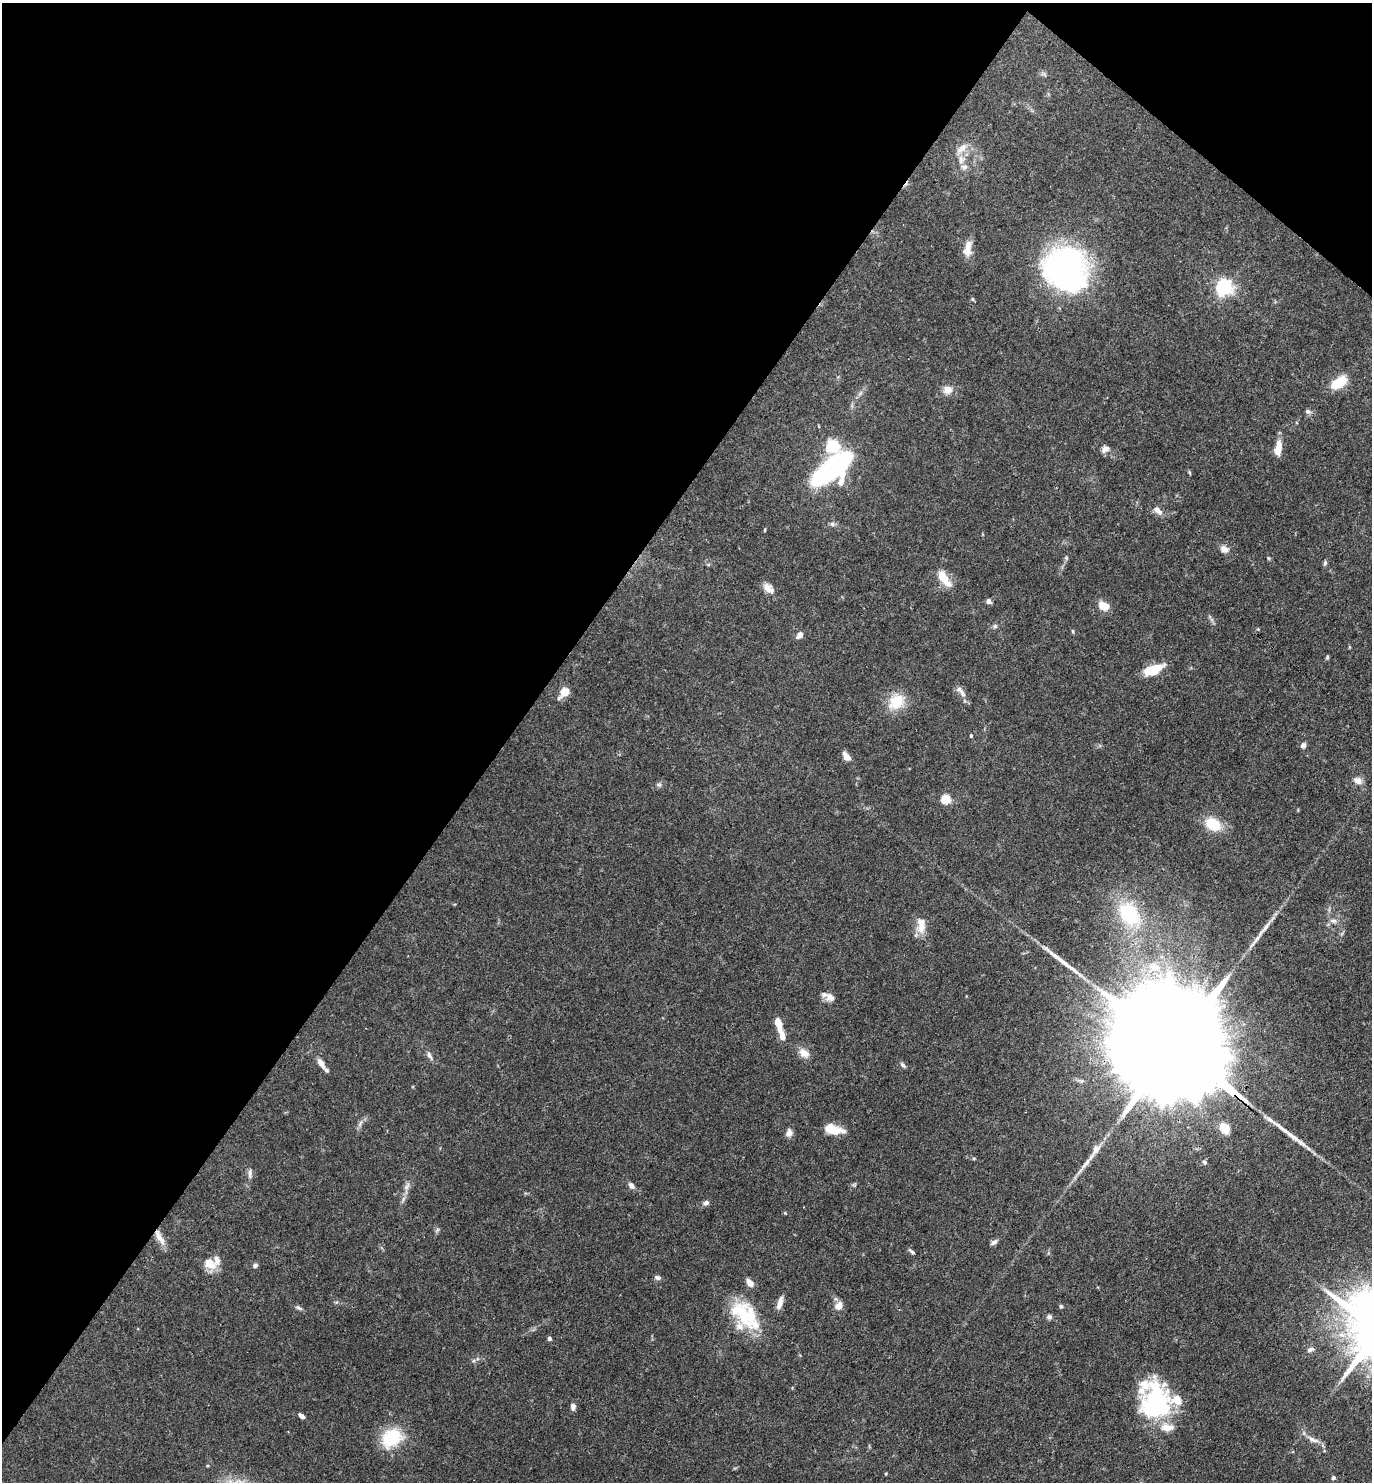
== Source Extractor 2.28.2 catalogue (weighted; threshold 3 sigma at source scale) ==
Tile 2 of 4 x 4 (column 2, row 1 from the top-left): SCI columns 1521-2890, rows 4440-5919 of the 5923 x 5919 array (HDU 1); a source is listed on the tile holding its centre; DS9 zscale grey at full resolution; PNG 1374 x 1484 px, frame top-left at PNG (2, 3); no overlay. Shown black and unused: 39% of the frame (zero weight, under 3 of 4 exposures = <1% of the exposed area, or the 3 px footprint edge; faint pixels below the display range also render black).
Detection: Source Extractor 2.28.2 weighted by HDU 2 'WHT'; one run over the whole footprint, this tile lists its part. Background 0.112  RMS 0.0043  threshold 0.0194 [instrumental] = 3 sigma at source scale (4.5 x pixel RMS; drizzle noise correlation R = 1.50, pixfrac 1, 0.05/0.05 arcsec/px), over >= 5 px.
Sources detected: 102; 2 inside a brighter object's white glare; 2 long thin detections or spike segments (spike, bleed or trail) — not listed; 17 inside a brighter listed object's ellipse — not listed separately; the other 81 listed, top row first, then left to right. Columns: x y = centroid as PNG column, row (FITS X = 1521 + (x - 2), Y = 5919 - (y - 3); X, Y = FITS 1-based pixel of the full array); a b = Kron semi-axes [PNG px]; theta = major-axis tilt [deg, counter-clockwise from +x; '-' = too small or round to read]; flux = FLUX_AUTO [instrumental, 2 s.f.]
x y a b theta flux
961 160 13 10 87 3.7
968 245 23 9 -87 4.2
1065 269 47 42 -48 110
1224 287 6 6 - 150
972 299 5 3 - 0.51
1339 382 19 10 35 10
948 390 13 11 20 3.5
1308 411 8 6 -30 1.2
833 446 10 9 - 25
1278 448 19 8 80 5.1
1105 449 11 7 23 2.1
832 469 29 13 39 120
1190 473 6 3 -70 0.48
1158 511 15 7 -40 2.6
832 524 7 6 - 1
1224 549 11 8 -21 2.5
1066 558 6 5 - 0.64
1268 558 6 4 -71 0.48
1325 563 8 4 76 0.76
944 578 19 8 -54 8.3
768 588 15 9 -39 3.5
989 601 6 5 - 1.6
1104 606 11 8 -17 6.4
995 626 6 5 - 0.82
1073 631 6 3 -87 0.46
800 635 7 5 48 2.5
1327 657 6 4 70 0.59
1153 670 18 8 21 13
565 692 9 8 - 5.5
963 694 14 7 -56 2.5
896 702 24 18 40 11
971 735 5 4 - 0.54
1303 745 6 6 - 1.6
846 756 13 7 -49 2.8
1358 780 12 8 -24 2.7
659 784 6 6 - 0.91
946 799 5 5 - 24
1213 824 15 11 -29 13
1129 914 34 24 -51 28
1334 921 9 6 -14 1.6
921 925 23 11 90 5.3
1154 967 19 16 5 11
830 997 12 10 -37 2.5
778 1023 17 6 -74 6.8
1176 1047 92 22 -40 31000
804 1053 14 10 -41 3.8
429 1055 11 6 -56 1.6
321 1063 12 6 -57 3.3
903 1065 8 5 -45 1.1
1224 1128 12 9 -62 6.9
833 1129 18 9 -16 9.8
789 1133 10 8 76 2.2
1096 1149 14 9 57 3.2
1205 1162 7 4 -39 0.79
250 1173 14 5 90 1.6
631 1185 7 5 -49 2.2
407 1186 12 6 57 1.9
403 1199 7 4 72 0.99
706 1203 8 6 18 1.3
159 1237 23 7 -61 4.2
994 1242 9 5 35 1.4
912 1252 9 4 -37 0.93
210 1264 17 11 -35 6.6
255 1265 7 6 - 0.99
658 1278 8 5 -5 1.3
780 1302 18 6 74 2.8
839 1306 9 8 - 3.6
1061 1306 5 4 - 0.62
299 1308 10 4 -36 1
743 1313 40 21 -79 20
1049 1317 7 6 - 1.2
549 1338 5 4 - 1.1
1310 1350 9 6 15 1.3
473 1361 6 4 18 0.69
1157 1399 50 31 -61 45
573 1407 9 6 86 1.5
301 1416 7 4 -38 1.7
391 1438 26 20 36 19
1313 1440 19 6 -24 2.9
886 1474 4 3 - 0.4
1333 1477 5 5 - 0.94
Overlapping masked pixels (flux is a lower limit): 2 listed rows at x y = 1176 1047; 159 1237